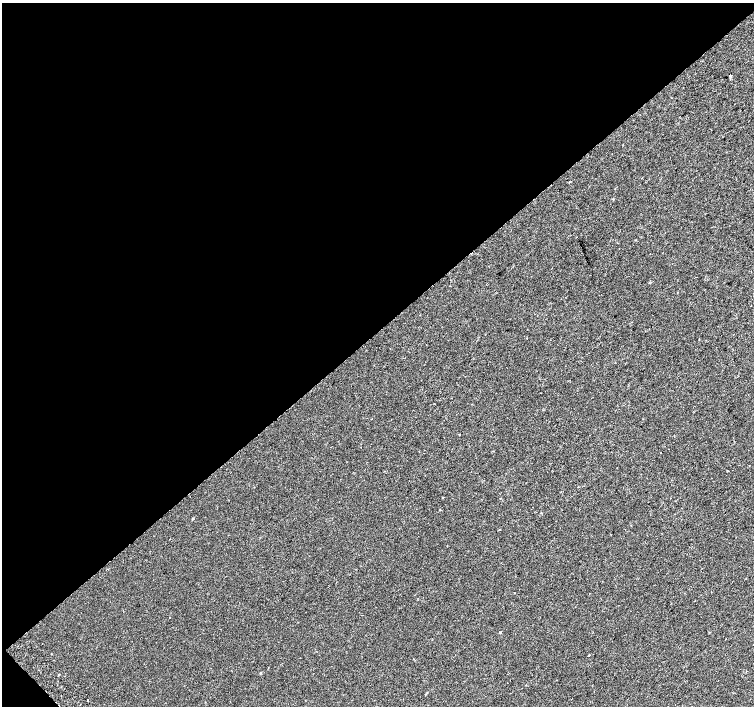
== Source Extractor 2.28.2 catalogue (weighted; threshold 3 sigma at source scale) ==
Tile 5 of 4 x 4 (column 1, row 2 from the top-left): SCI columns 56-1559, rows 3067-4473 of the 6117 x 6075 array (HDU 1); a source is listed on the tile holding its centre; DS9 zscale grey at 2 x 2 block average (1 PNG px = mean of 2 x 2 image px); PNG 756 x 708 px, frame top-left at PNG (2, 3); no overlay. Shown black and unused: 47% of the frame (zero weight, under 2 of 3 exposures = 3% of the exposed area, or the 3 px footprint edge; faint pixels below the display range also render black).
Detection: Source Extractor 2.28.2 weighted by HDU 2 'WHT'; one run over the whole footprint, this tile lists its part. Background 1.89e-04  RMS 0.0041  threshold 0.0183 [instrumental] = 3 sigma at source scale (4.5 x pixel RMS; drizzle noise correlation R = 1.50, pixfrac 1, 0.0396/0.0396 arcsec/px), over >= 5 px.
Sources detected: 13; all 13 listed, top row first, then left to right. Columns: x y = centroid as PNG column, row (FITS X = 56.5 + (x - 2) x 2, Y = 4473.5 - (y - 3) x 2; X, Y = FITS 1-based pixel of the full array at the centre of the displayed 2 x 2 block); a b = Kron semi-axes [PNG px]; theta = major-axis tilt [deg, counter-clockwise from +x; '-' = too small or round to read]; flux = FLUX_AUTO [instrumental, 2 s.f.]
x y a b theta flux
730 75 2 2 - 2.4
459 434 2 2 - 1.1
443 497 2 2 - 0.52
500 498 2 2 - 0.33
440 510 3 2 - 0.4
193 519 3 3 - 0.73
500 530 2 2 - 2
169 617 2 2 - 0.51
500 632 2 2 - 4.5
589 655 2 2 - 1.6
59 674 2 2 - 5.3
88 700 2 2 - 0.77
80 705 2 2 - 0.39
Diffuse or blended objects may show on this block-average render without a row.